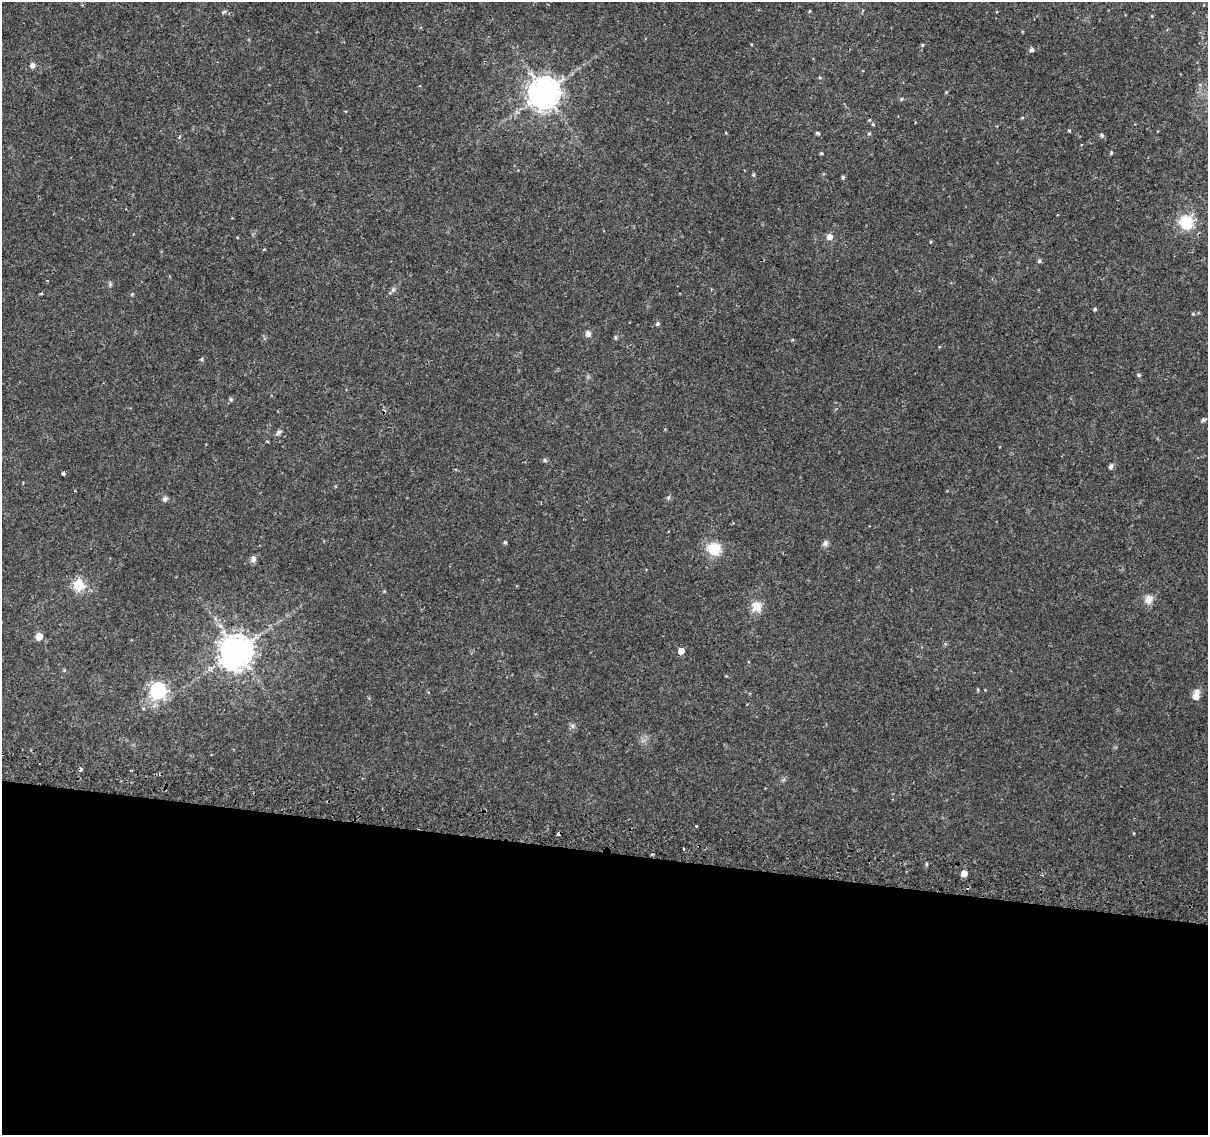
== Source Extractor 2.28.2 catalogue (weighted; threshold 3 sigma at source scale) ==
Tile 14 of 4 x 4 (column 2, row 4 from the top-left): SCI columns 1212-2417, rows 263-1395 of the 4843 x 5116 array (HDU 1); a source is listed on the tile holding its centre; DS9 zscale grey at full resolution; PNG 1210 x 1137 px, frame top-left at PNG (2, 2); no overlay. Shown black and unused: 25% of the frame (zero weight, under 2 of 3 exposures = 2% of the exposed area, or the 3 px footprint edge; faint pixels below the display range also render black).
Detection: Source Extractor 2.28.2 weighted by HDU 2 'WHT'; one run over the whole footprint, this tile lists its part. Background 0.0111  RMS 0.0038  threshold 0.017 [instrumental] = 3 sigma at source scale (4.5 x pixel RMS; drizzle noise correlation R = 1.50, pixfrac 1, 0.0396/0.0396 arcsec/px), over >= 5 px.
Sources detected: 57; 2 cosmic-ray / hot-pixel residue — not listed; the other 55 listed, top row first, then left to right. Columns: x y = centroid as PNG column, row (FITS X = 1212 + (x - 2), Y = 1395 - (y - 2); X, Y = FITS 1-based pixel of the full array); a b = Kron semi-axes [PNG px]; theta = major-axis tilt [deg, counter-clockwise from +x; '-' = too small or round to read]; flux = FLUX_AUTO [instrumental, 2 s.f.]
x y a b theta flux
810 11 4 3 - 0.32
224 12 7 4 24 0.54
1152 16 4 3 - 0.26
922 45 4 3 - 0.43
1031 50 5 4 - 1
32 65 5 5 - 1.6
544 92 10 9 - 580
901 99 5 4 - 0.45
1022 118 5 3 - 0.34
869 120 4 3 - 0.28
1069 130 5 3 - 0.37
817 133 5 4 - 0.56
869 134 5 4 - 0.46
1102 135 5 5 - 0.73
821 153 4 3 - 0.44
1111 153 4 4 - 0.42
753 175 5 4 - 0.45
843 177 4 4 - 0.53
1186 222 13 12 - 12
829 237 5 5 - 2.8
1039 261 5 5 - 0.72
393 290 8 5 46 0.81
41 294 3 3 - 0.46
132 294 5 4 - 0.38
1095 309 4 4 - 0.61
657 324 5 5 - 0.67
588 334 9 7 -72 1.3
615 337 6 3 -73 0.43
792 340 5 3 - 0.32
202 359 5 4 - 0.51
1139 375 5 4 - 0.57
231 399 5 5 - 0.54
1203 420 5 4 - 0.79
279 432 9 5 38 0.96
545 460 6 5 - 0.59
1111 466 7 5 57 0.83
63 473 4 3 - 2
165 499 8 6 57 0.94
505 542 4 4 - 0.59
825 543 8 7 - 1.1
714 549 17 14 -23 7.8
253 559 9 6 -89 1.2
79 585 16 14 84 5.9
1149 599 14 10 79 2.6
757 607 15 14 - 3.9
39 636 5 5 - 6.3
237 650 11 10 - 630
681 651 5 5 - 3.4
726 676 3 3 - 0.28
158 691 7 6 - 110
1196 696 7 5 77 5.6
696 826 3 3 - 3.7
557 834 3 3 - 1.3
927 864 4 3 - 0.45
964 873 5 4 - 3.8